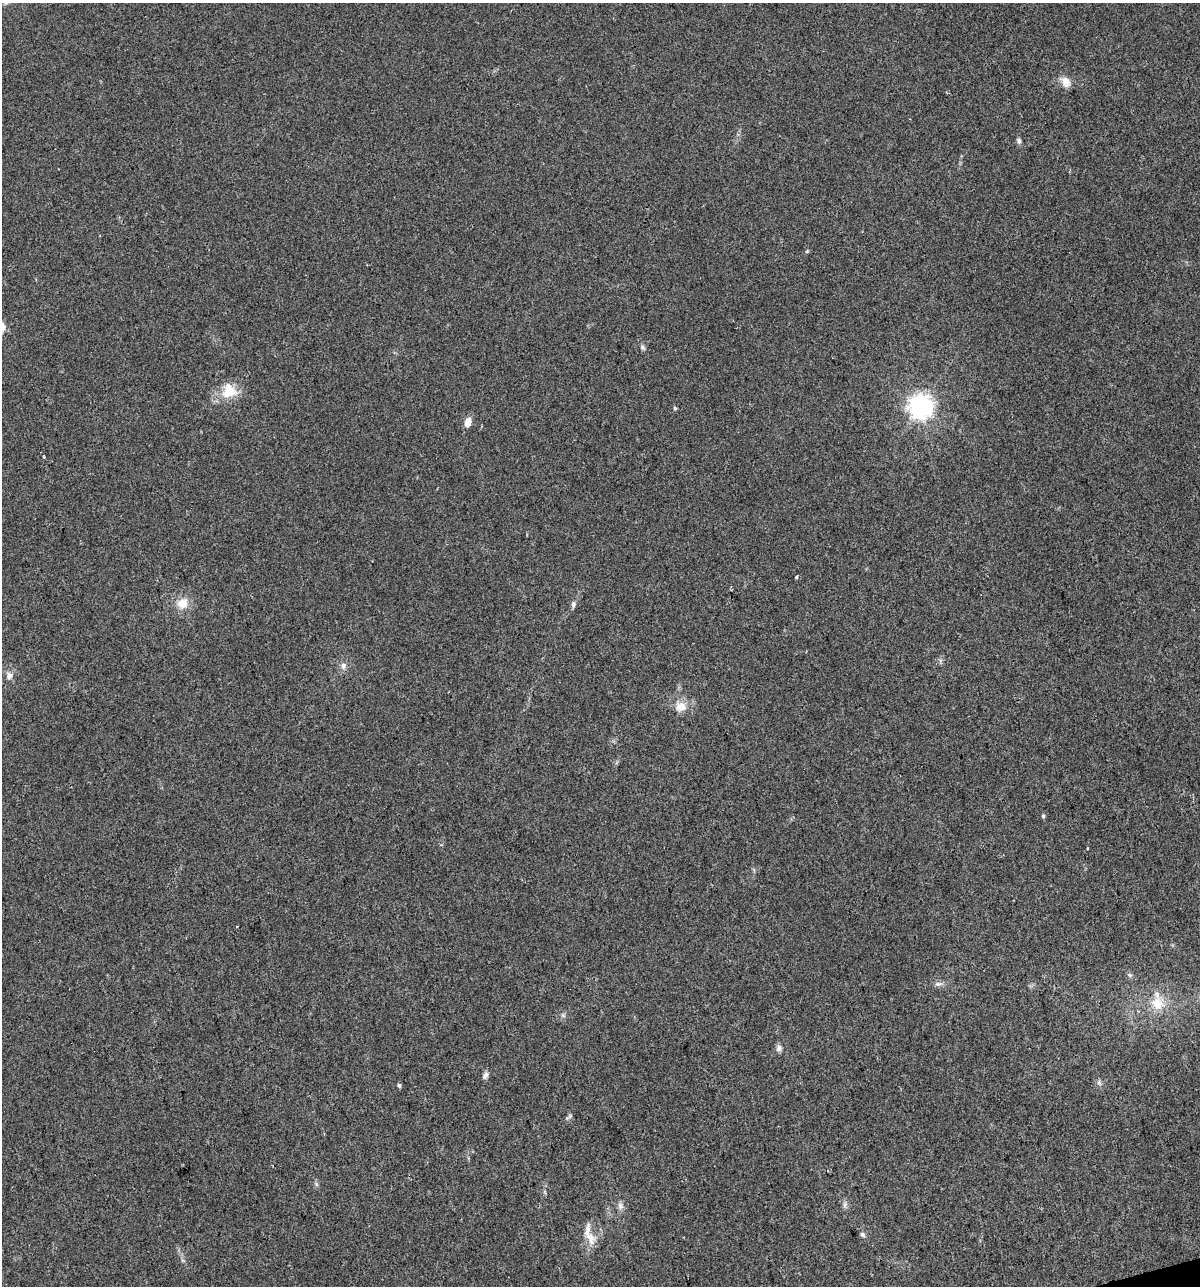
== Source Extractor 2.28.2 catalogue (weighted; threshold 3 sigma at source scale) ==
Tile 6 of 4 x 4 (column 2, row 2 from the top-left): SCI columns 1293-2490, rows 2567-3850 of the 4930 x 5133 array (HDU 1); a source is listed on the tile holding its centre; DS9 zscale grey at full resolution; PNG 1202 x 1288 px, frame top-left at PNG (2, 3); no overlay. Shown black and unused: <1% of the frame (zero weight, under 2 of 3 exposures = <1% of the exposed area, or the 3 px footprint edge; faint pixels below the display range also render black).
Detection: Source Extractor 2.28.2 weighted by HDU 2 'WHT'; one run over the whole footprint, this tile lists its part. Background 0.0328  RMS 0.0063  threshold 0.0282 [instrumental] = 3 sigma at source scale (4.5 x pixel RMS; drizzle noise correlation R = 1.50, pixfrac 1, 0.0396/0.0396 arcsec/px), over >= 5 px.
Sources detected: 30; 1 inside a brighter listed object's ellipse — not listed separately; the other 29 listed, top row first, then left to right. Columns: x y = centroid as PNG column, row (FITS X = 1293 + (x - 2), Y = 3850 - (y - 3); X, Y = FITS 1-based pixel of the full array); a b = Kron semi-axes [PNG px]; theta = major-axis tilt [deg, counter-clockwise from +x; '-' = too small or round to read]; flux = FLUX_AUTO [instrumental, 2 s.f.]
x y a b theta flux
1066 82 15 10 -59 5.4
1019 141 9 5 84 1.6
643 347 8 5 -52 1.5
229 391 22 21 - 15
920 406 8 8 - 520
675 408 4 4 - 0.91
468 422 12 8 80 4.8
44 457 2 2 - 0.68
796 577 3 3 - 1.8
182 603 15 13 42 8.8
573 604 8 5 79 1.9
343 666 9 7 82 2.8
9 676 10 9 - 3.3
681 706 16 13 5 8.2
1043 816 5 4 - 0.97
1087 848 3 2 - 0.46
236 927 3 3 - 1.5
1130 975 7 6 - 1.3
938 984 10 6 9 2.3
1157 1003 22 18 -51 15
563 1015 7 4 -2 1.2
779 1048 9 7 79 2.3
485 1075 10 6 59 2.1
1099 1083 7 6 - 1.5
399 1085 5 4 - 1.2
845 1205 8 4 53 1.5
620 1206 10 7 -73 2.6
862 1234 8 6 -47 1.6
590 1238 19 11 -64 7.5